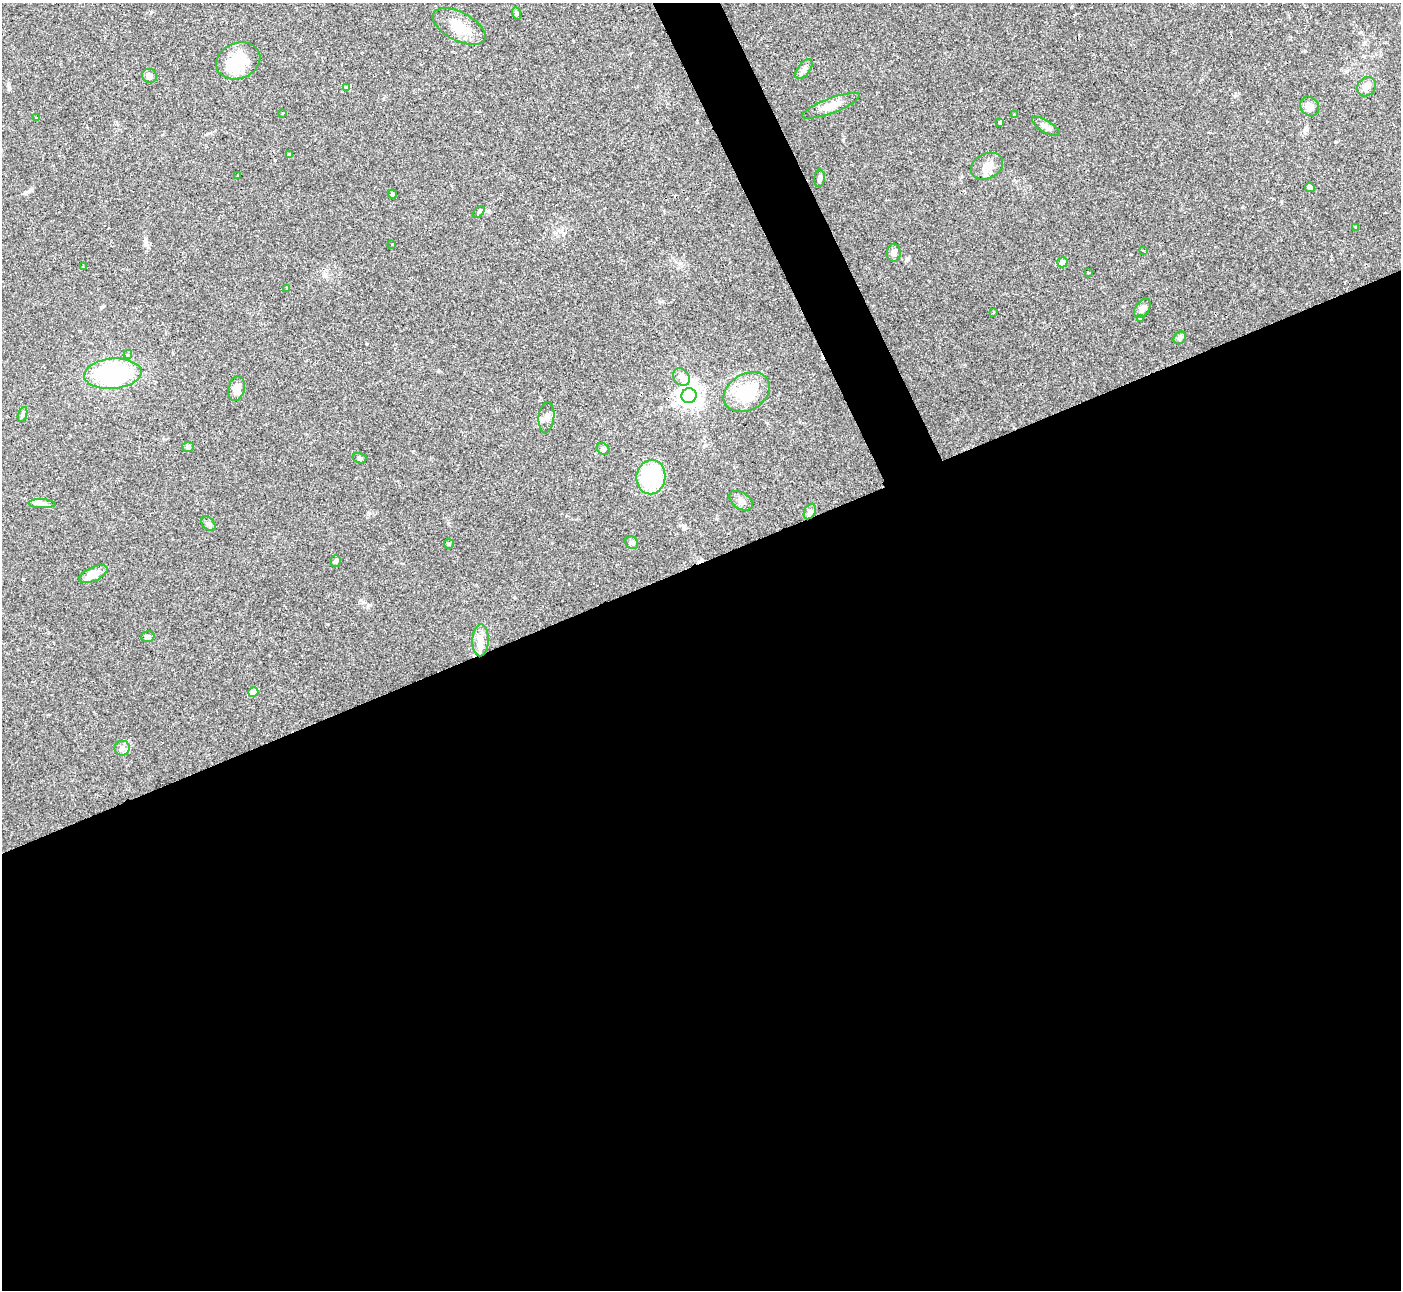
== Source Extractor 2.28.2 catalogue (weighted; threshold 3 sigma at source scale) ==
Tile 15 of 4 x 4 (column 3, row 4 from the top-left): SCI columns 2802-4200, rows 152-1439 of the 5600 x 5588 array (HDU 1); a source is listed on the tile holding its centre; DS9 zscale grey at full resolution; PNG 1403 x 1292 px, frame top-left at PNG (2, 3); each listed source drawn as its Kron ellipse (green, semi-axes under 4 px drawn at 4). Shown black and unused: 58% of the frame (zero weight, under 3 of 4 exposures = <1% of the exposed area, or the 3 px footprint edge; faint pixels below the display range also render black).
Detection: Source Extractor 2.28.2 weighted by HDU 2 'WHT'; one run over the whole footprint, this tile lists its part. Background 0.0513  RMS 0.0052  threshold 0.0234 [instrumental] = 3 sigma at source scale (4.5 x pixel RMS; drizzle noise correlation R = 1.50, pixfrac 1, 0.05/0.05 arcsec/px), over >= 5 px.
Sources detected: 60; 1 inside a brighter object's white glare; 2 cosmic-ray / hot-pixel residue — neither listed nor drawn; the other 57 listed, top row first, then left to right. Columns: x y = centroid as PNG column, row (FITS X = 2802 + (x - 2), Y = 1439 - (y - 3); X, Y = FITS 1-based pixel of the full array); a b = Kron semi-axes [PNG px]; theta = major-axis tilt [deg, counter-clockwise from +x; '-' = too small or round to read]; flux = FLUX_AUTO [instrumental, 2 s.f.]
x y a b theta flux
516 13 6 4 -71 0.69
459 27 29 14 -28 12
238 61 23 18 21 19
804 69 11 6 52 1.8
149 76 7 7 - 2.1
347 87 3 3 - 2.1
1367 87 10 8 52 2.6
831 106 30 7 20 5.8
1310 106 10 8 -54 4
282 113 3 3 - 1.3
1014 115 3 3 - 1.1
36 118 3 2 - 0.93
1000 122 4 3 - 1.2
1046 127 16 6 -31 2.3
290 154 3 3 - 33
987 166 17 12 26 5
237 175 3 2 - 0.69
819 178 9 5 81 1.4
1310 187 5 4 - 1.4
392 194 4 4 - 3.2
479 212 7 4 45 0.83
1356 228 3 3 - 3.3
392 244 2 2 - 0.38
1143 250 4 2 - 0.47
894 253 9 7 85 1.8
1062 262 5 5 - 4.2
83 267 3 3 - 0.52
1088 272 3 3 - 0.59
287 288 3 3 - 1.5
1142 308 10 7 55 2.5
993 312 3 2 - 0.5
1140 319 3 3 - 0.75
1180 338 7 5 47 1.1
128 354 4 4 - 1.2
113 374 29 15 4 61
681 377 9 7 -51 2.6
236 389 12 8 78 4.3
747 392 25 18 31 23
689 396 7 7 - 380
22 415 8 3 71 0.82
546 417 15 8 85 2.7
188 447 6 5 - 0.9
603 449 7 5 -42 1.2
359 458 7 5 -15 0.91
651 477 17 14 82 35
741 501 13 8 -33 2.6
42 504 13 4 -3 2
810 512 8 5 62 1.6
208 524 8 5 -48 1.3
631 543 7 6 - 1.3
449 544 5 5 - 0.66
336 561 6 5 - 1.1
93 574 15 7 25 6.4
148 637 7 5 17 1.3
480 640 16 8 88 4.7
253 692 5 5 - 9.2
122 748 7 7 - 2
Unlisted compact peaks at least as high as the median listed source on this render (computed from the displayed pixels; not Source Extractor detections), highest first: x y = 151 12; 843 140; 908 258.